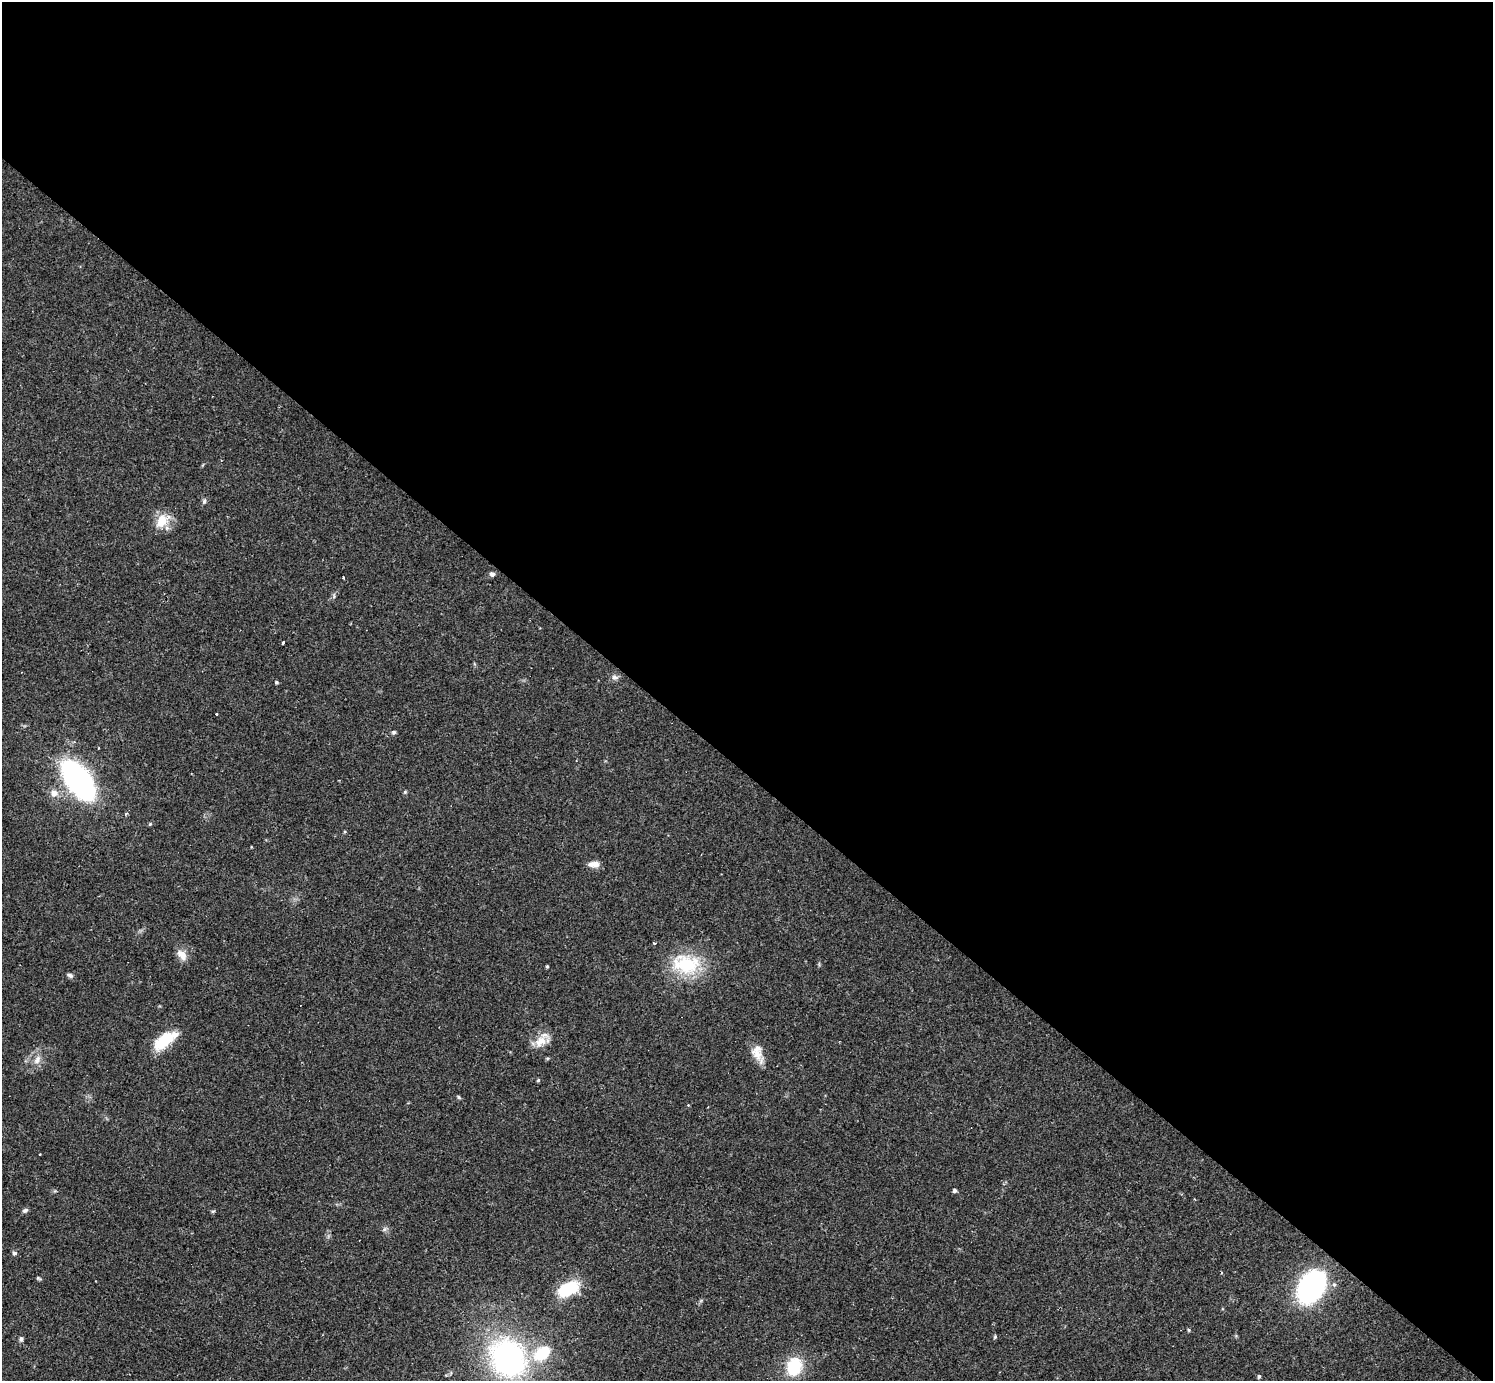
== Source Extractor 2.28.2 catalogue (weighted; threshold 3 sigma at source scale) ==
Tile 3 of 4 x 4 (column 3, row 1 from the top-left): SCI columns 2984-4474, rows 4433-5811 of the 5978 x 5982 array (HDU 1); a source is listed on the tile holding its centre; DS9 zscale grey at full resolution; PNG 1495 x 1383 px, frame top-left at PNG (2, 2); no overlay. Shown black and unused: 56% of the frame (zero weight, under 2 of 3 exposures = <1% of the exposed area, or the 3 px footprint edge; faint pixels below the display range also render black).
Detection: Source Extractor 2.28.2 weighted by HDU 2 'WHT'; one run over the whole footprint, this tile lists its part. Background 0.061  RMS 0.0054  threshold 0.0243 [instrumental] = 3 sigma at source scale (4.5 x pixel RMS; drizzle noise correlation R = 1.50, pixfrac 1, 0.05/0.05 arcsec/px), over >= 5 px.
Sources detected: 48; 3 cosmic-ray / hot-pixel residue — not listed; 4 inside a brighter listed object's ellipse — not listed separately; the other 41 listed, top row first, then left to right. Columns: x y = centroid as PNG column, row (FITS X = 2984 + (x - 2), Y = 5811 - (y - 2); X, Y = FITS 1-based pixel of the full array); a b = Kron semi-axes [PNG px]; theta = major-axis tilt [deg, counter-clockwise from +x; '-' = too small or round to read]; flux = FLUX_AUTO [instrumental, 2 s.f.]
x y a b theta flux
204 501 7 5 88 1.1
162 521 23 14 49 10
492 574 7 6 - 1.4
343 577 3 3 - 1.9
283 642 4 3 - 1.9
615 677 9 7 -10 1.8
276 682 4 4 - 0.84
394 732 6 4 14 0.97
576 761 3 2 - 0.34
78 780 25 13 -54 240
405 792 5 5 - 0.65
54 793 10 9 - 3.8
126 813 4 4 - 0.75
150 824 5 4 - 0.65
591 864 9 8 - 2.7
182 955 15 9 -49 4.9
686 964 39 25 -8 29
547 966 4 3 - 0.67
70 975 8 5 -28 1.3
165 1040 29 12 35 18
539 1042 12 11 - 5.2
757 1054 20 13 -43 6.5
37 1060 13 8 63 3.8
538 1080 5 4 - 0.7
458 1097 6 4 -29 0.82
40 1154 3 3 - 1.1
955 1190 4 4 - 1.6
25 1210 7 5 21 1.2
213 1211 6 4 42 0.67
385 1229 7 4 70 1
14 1253 6 5 - 1.1
38 1278 7 4 -31 0.7
1311 1287 25 17 59 120
568 1289 23 13 28 25
1189 1330 4 4 - 0.63
995 1337 5 4 - 0.7
21 1339 6 5 - 1.2
542 1353 21 13 39 20
508 1358 36 30 -57 130
794 1367 16 13 77 24
1259 1376 5 4 - 0.93